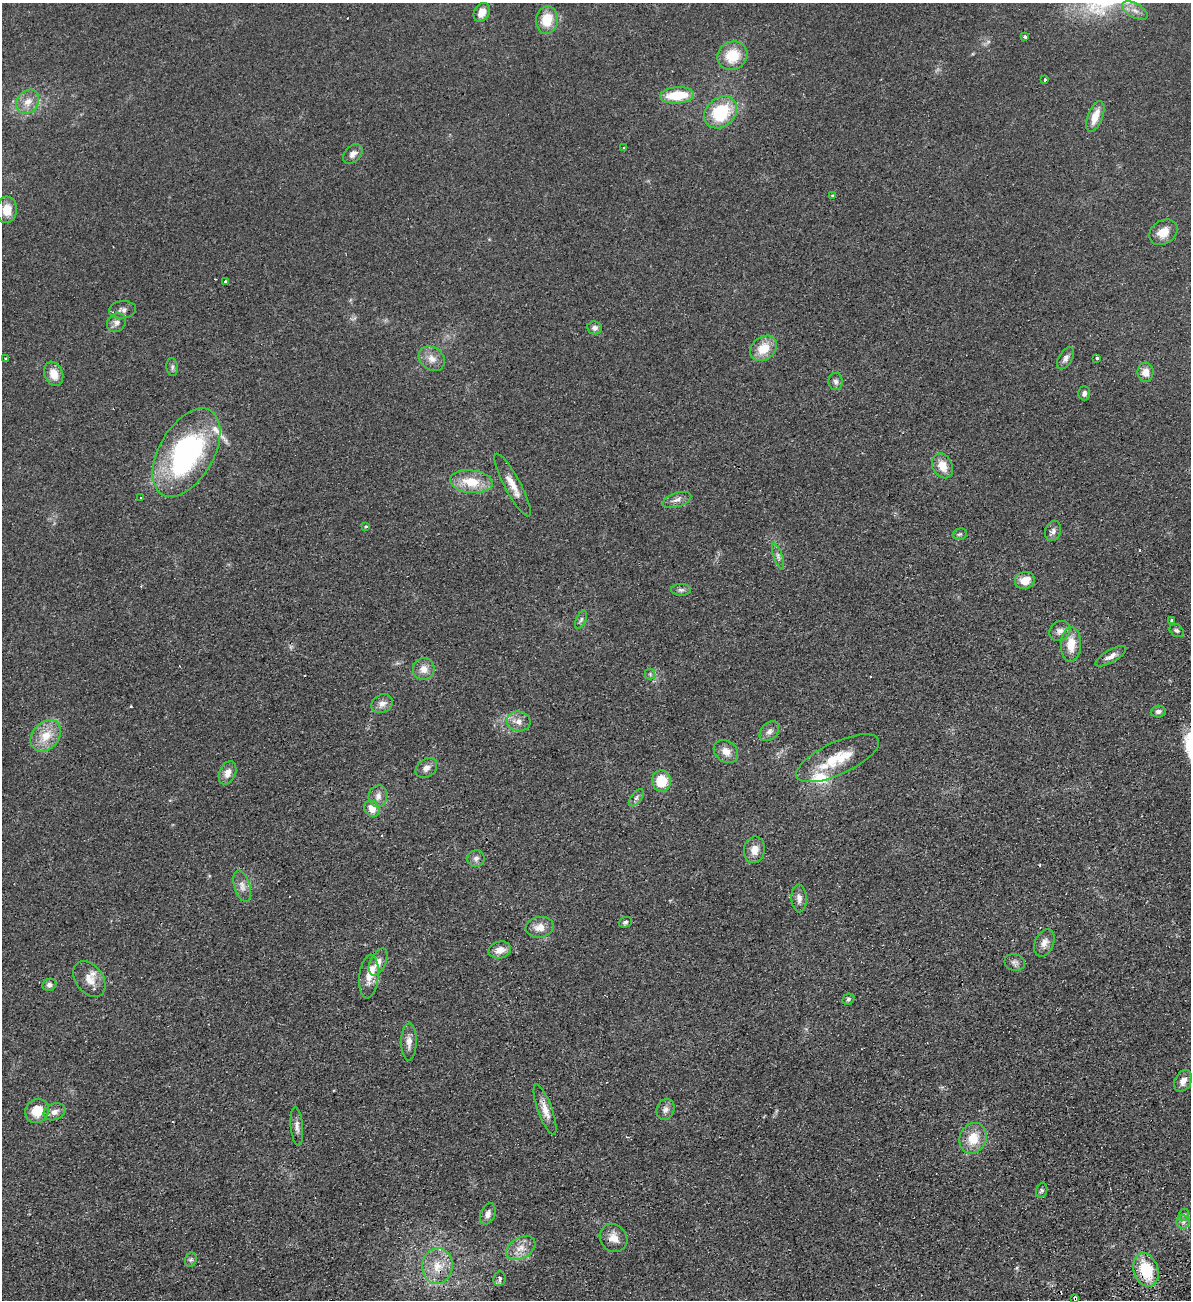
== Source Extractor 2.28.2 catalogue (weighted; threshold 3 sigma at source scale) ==
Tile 6 of 4 x 4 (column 2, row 2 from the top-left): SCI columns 1355-2543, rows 2650-3947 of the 5207 x 5300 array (HDU 1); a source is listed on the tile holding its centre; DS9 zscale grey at full resolution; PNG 1193 x 1302 px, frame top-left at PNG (2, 3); each listed source drawn as its Kron ellipse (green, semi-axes under 4 px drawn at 4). Shown black and unused: <1% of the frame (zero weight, under 2 of 3 exposures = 3% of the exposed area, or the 3 px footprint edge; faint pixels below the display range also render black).
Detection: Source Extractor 2.28.2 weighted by HDU 2 'WHT'; one run over the whole footprint, this tile lists its part. Background 0.0587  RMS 0.009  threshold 0.0405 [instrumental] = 3 sigma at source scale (4.5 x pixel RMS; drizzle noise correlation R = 1.50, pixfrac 1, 0.05/0.05 arcsec/px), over >= 5 px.
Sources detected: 103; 4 cosmic-ray / hot-pixel residue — neither listed nor drawn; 4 inside a brighter listed object's ellipse — not listed separately; the other 95 listed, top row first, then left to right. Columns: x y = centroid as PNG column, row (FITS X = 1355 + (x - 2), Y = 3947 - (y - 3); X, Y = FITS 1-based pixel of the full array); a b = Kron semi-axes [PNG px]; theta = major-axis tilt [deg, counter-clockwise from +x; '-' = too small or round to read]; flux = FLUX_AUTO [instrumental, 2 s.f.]
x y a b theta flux
1135 10 14 7 -30 6.2
482 12 10 7 59 8.5
547 20 14 11 83 20
1025 37 3 3 - 3.7
732 56 15 14 - 23
1045 80 3 3 - 1.6
677 95 17 8 4 28
28 102 13 10 50 9
721 112 18 14 43 49
1095 116 16 7 69 12
623 148 2 2 - 0.77
353 154 11 8 44 4.6
832 195 3 3 - 0.85
7 210 13 10 87 12
1163 232 15 11 35 11
225 282 4 3 - 3.6
123 310 14 8 5 4.4
116 323 10 8 38 4.2
595 328 7 6 - 3.3
763 348 14 11 40 18
5 358 3 3 - 0.95
1066 358 12 6 59 4
1097 358 3 3 - 3.1
432 359 14 11 -37 8.1
172 367 9 5 -83 2.2
1146 372 10 8 -88 8.2
54 374 12 9 -68 12
836 381 8 7 - 3
1084 393 7 6 - 2.5
186 453 48 27 60 180
942 466 13 10 -64 12
471 482 21 11 -6 22
513 485 35 8 -62 12
141 498 3 3 - 1.5
677 500 15 7 18 4.9
366 527 3 3 - 2
1053 531 10 8 72 3.8
960 534 7 5 13 1.7
778 556 14 4 -71 3
1025 580 10 8 16 12
681 590 10 6 -1 2.7
581 620 9 5 65 2.2
1172 620 3 3 - 5.3
1060 631 11 9 37 5.1
1177 631 7 6 - 2.1
1071 644 17 10 88 15
1111 656 17 6 30 6.2
424 669 11 11 - 7.7
650 674 5 5 - 1.5
382 704 11 9 30 5.7
1158 711 7 6 - 3.1
518 721 12 10 -6 7
769 731 11 8 47 4.2
46 736 17 13 48 17
726 751 13 10 -38 8.5
838 758 45 16 25 32
426 768 12 9 38 4.9
228 773 12 8 67 6.9
661 781 10 9 - 24
378 796 11 9 80 5.7
636 798 10 5 53 2.7
372 809 8 7 - 9.9
754 850 13 10 79 8.8
476 859 8 8 - 3.6
242 886 16 8 -73 6
799 898 14 8 -88 5
625 922 7 5 19 1.8
540 927 14 10 10 9
1044 943 14 9 67 6.1
500 950 11 8 15 8
378 962 14 7 64 7
1015 962 10 8 -13 3.4
369 976 22 9 84 11
89 979 20 13 -54 12
49 985 7 6 - 3.5
848 999 6 5 - 1.8
409 1042 19 8 89 6.5
1183 1081 11 8 62 6.6
665 1109 11 8 68 4.2
545 1110 26 7 -70 9.6
37 1111 12 11 - 19
54 1112 11 8 21 5.2
297 1126 19 6 -85 5
973 1138 16 13 67 18
1042 1190 7 5 72 1.8
488 1214 11 7 67 5.3
1184 1215 6 5 - 1.6
1183 1222 7 6 - 3
613 1238 15 13 -47 9.3
521 1248 16 10 32 10
191 1260 7 5 68 1.7
437 1266 18 15 84 18
1146 1270 17 12 -72 37
499 1279 7 6 - 3.1
1075 1298 4 3 - 17
Overlapping masked pixels (flux is a lower limit): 2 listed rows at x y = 1146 1270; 1075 1298
Isophote crosses this tile's border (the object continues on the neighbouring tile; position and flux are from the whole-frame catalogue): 1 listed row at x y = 1135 10